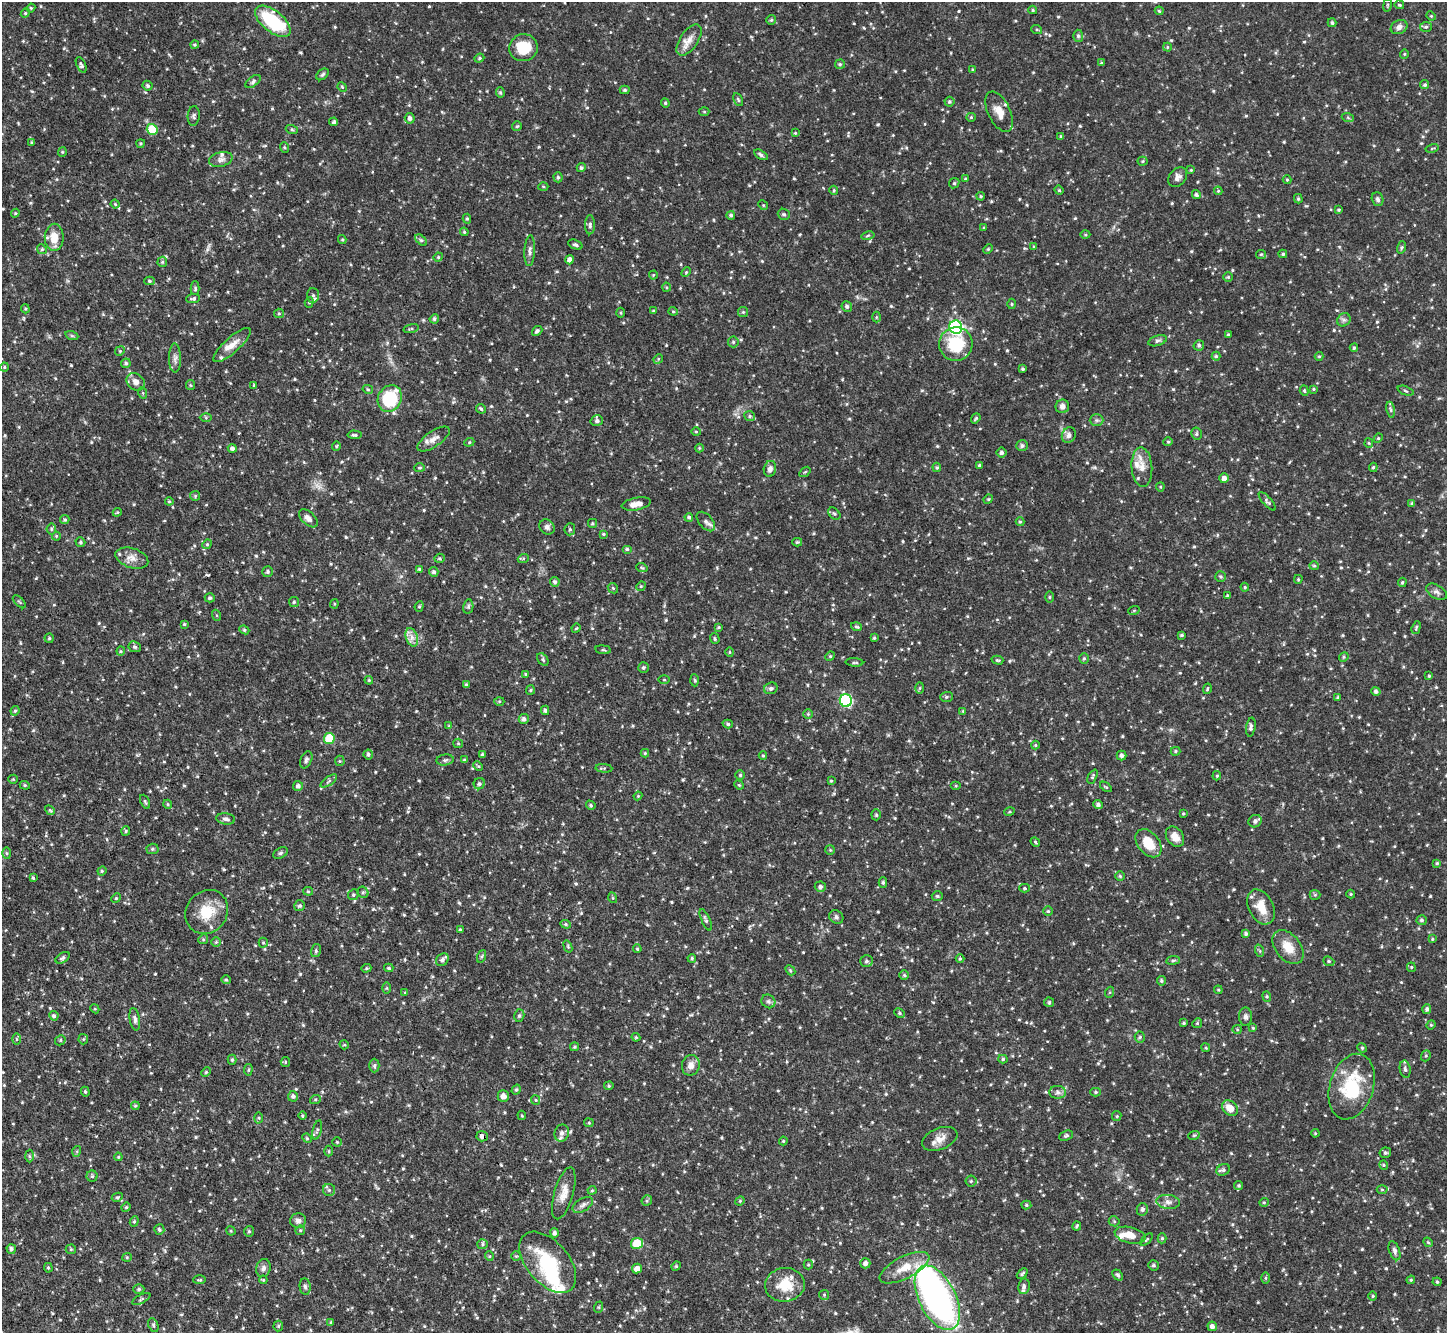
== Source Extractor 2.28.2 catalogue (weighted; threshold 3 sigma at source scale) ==
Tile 7 of 4 x 4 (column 3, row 2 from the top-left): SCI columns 2900-4344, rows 2961-4291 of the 5795 x 5784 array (HDU 1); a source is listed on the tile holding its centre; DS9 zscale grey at full resolution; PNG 1449 x 1335 px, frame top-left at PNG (2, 2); each listed source drawn as its Kron ellipse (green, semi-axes under 4 px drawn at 4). Shown black and unused: <1% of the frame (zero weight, under 3 of 4 exposures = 1% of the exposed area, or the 3 px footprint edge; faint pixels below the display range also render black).
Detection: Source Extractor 2.28.2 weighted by HDU 2 'WHT'; one run over the whole footprint, this tile lists its part. Background 0.0834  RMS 0.0042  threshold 0.019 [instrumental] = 3 sigma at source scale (4.5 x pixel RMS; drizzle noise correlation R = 1.50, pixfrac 1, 0.05/0.05 arcsec/px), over >= 5 px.
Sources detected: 759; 2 inside a brighter object's white glare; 1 cosmic-ray / hot-pixel residue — neither listed nor drawn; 13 inside a brighter listed object's ellipse — not listed separately; of the other 743, all 500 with FLUX_AUTO >= 0.444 (the completeness limit of this list) listed and drawn (243 fainter detections not listed), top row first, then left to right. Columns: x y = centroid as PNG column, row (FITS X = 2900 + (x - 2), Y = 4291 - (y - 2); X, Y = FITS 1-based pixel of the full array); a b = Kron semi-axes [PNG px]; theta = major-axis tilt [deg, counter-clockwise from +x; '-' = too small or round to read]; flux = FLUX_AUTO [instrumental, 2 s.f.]
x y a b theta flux
1387 5 7 3 81 0.46
1399 5 5 3 - 0.49
31 8 4 4 - 0.51
1033 10 4 4 - 0.45
1159 11 4 3 - 0.49
25 13 4 4 - 0.52
1431 16 5 4 - 0.46
771 20 5 5 - 0.59
273 21 21 10 -39 28
1332 23 4 3 - 0.71
1399 27 8 6 29 2
1426 27 6 5 - 0.72
1037 30 5 3 - 0.52
1078 36 6 5 - 0.78
689 40 18 9 56 3.6
195 45 4 4 - 0.61
1167 47 4 4 - 0.45
523 48 14 13 - 12
1404 54 4 4 - 0.46
479 58 5 4 - 0.56
1101 63 4 3 - 0.5
840 64 5 5 - 0.64
81 65 8 4 -66 0.88
972 70 4 3 - 0.49
322 74 7 5 40 0.82
253 81 9 4 38 0.92
1425 85 4 4 - 0.76
147 86 5 4 - 0.92
342 87 5 4 - 0.53
625 90 5 4 - 0.75
500 93 5 4 - 0.63
738 99 7 3 -64 0.61
949 102 5 5 - 0.67
665 103 4 4 - 0.56
704 112 5 3 - 0.47
999 112 22 11 -64 5
194 116 10 6 86 1
971 117 4 4 - 0.46
410 118 5 5 - 1.4
1348 118 6 4 -20 0.64
334 122 4 4 - 0.72
517 126 5 5 - 0.62
152 129 5 5 - 14
292 130 6 4 -20 0.59
795 133 4 4 - 0.5
1061 136 4 4 - 0.77
32 142 3 3 - 0.56
141 143 4 3 - 0.48
284 148 5 4 - 0.54
1432 148 7 3 13 0.45
62 152 5 4 - 0.48
761 155 7 4 -31 1
221 159 12 7 14 1.9
1143 161 5 4 - 0.5
581 168 4 4 - 0.87
1191 170 4 3 - 0.45
558 177 5 4 - 0.64
1178 177 11 8 49 2
965 179 4 3 - 0.47
1287 180 4 4 - 0.48
954 183 5 4 - 0.56
543 186 5 3 - 0.47
834 190 4 4 - 0.51
1059 190 4 4 - 0.5
1218 191 4 4 - 0.46
1196 195 4 4 - 0.81
981 196 4 3 - 0.5
1298 199 5 4 - 0.61
1378 199 7 5 -72 1.1
115 204 4 4 - 0.52
763 205 5 4 - 0.45
1339 210 4 3 - 0.56
15 213 4 4 - 0.51
784 214 6 5 - 0.88
731 215 4 4 - 0.86
467 219 5 4 - 0.64
590 225 9 5 89 1.1
984 228 4 4 - 0.5
464 232 4 4 - 0.45
1085 235 5 3 - 0.47
868 236 7 3 10 0.52
54 237 13 9 88 6.4
342 240 4 4 - 0.5
421 240 7 4 -44 0.67
575 245 7 4 -20 0.93
1034 247 4 4 - 0.47
1402 247 6 4 73 0.62
42 249 5 4 - 0.59
988 249 5 4 - 0.46
530 251 15 5 88 1.6
1261 254 5 4 - 0.52
1283 254 4 3 - 0.63
438 257 5 4 - 0.55
570 260 5 4 - 1.7
162 262 5 5 - 0.61
686 272 5 3 - 0.46
653 275 4 4 - 0.45
1228 277 5 5 - 0.53
149 281 5 4 - 0.74
666 287 4 4 - 0.5
195 288 7 4 -90 0.67
313 295 7 6 - 1.1
193 298 7 4 5 0.89
309 302 5 4 - 0.59
1012 304 5 3 - 0.48
847 306 5 5 - 1.1
25 309 4 3 - 0.49
654 311 4 3 - 0.68
673 311 4 4 - 0.5
743 312 5 5 - 0.59
279 313 5 4 - 0.56
621 313 5 3 - 0.47
876 317 5 3 - 0.46
434 319 5 4 - 0.85
1344 320 7 6 - 1.1
956 327 6 6 - 72
411 329 8 3 13 0.58
537 331 5 4 - 0.99
1228 335 3 3 - 0.52
72 336 6 4 -19 0.6
1158 341 10 5 17 1.1
733 342 5 5 - 0.66
956 344 17 16 - 19
232 345 24 7 42 4.6
1199 345 5 5 - 0.9
1354 348 4 4 - 0.66
120 351 5 4 - 0.5
1216 356 4 4 - 0.66
1319 356 4 4 - 0.51
175 358 14 6 -89 1.9
658 359 5 4 - 0.54
126 363 5 4 - 0.77
4 367 4 4 - 0.53
1023 369 3 3 - 0.73
136 382 10 8 -42 2.5
190 385 5 4 - 0.46
254 385 4 3 - 0.5
368 389 5 4 - 0.51
1313 389 4 3 - 0.5
1304 391 5 4 - 0.49
1405 391 8 2 -21 0.53
143 393 6 3 -71 0.46
390 398 14 11 61 24
1062 406 7 6 - 1.9
481 409 5 4 - 0.74
1390 410 8 4 -80 0.83
750 416 5 4 - 0.69
206 418 6 4 0 0.57
976 418 5 3 - 0.61
1097 420 7 6 - 0.99
597 421 6 5 - 1.3
696 432 4 4 - 0.48
1196 434 6 5 - 0.77
355 435 7 4 -4 0.81
1069 435 8 6 59 1.5
1378 438 5 4 - 0.52
434 439 19 7 34 3.1
469 442 5 4 - 0.6
1168 442 4 4 - 0.51
1369 443 4 4 - 0.48
336 446 5 4 - 0.54
1022 446 6 5 - 1.2
232 448 4 4 - 1.2
699 448 4 4 - 0.46
1001 453 5 5 - 1.1
979 465 3 3 - 0.53
937 467 5 4 - 0.56
1142 467 20 10 -86 4.8
1373 467 4 3 - 0.54
419 468 5 4 - 0.56
770 469 8 6 77 2.1
805 472 6 3 36 0.46
1224 478 5 5 - 2.2
1160 487 4 4 - 0.45
195 496 5 5 - 0.52
988 499 5 4 - 0.54
169 501 4 4 - 0.45
1267 501 12 4 -48 0.93
1412 503 4 4 - 0.77
636 504 14 6 11 3.3
117 512 4 4 - 0.47
834 514 7 5 -46 0.76
689 517 4 4 - 0.85
308 518 11 6 -43 2.2
65 520 5 4 - 0.67
706 522 11 6 -49 1.8
1020 522 4 4 - 0.46
592 523 4 4 - 0.62
547 527 8 7 - 1.4
51 529 5 5 - 0.69
570 529 6 5 - 0.78
603 534 4 3 - 0.52
56 536 4 4 - 0.47
80 542 5 4 - 0.67
797 542 5 4 - 0.56
207 544 5 4 - 0.54
627 549 5 4 - 0.68
132 558 17 9 -18 3.7
439 558 5 4 - 0.62
523 559 5 3 - 0.5
1314 566 5 4 - 0.58
642 568 6 3 -19 0.46
419 569 3 3 - 0.52
267 572 6 5 - 0.89
434 572 5 4 - 1
1220 577 5 5 - 0.72
1298 579 4 3 - 0.51
555 582 5 4 - 0.85
1402 582 5 3 - 0.54
641 586 5 4 - 0.46
1245 587 4 4 - 0.48
613 588 5 4 - 0.57
1436 592 11 6 -30 1.5
1227 596 3 3 - 0.52
1050 597 5 4 - 0.46
210 598 5 4 - 0.77
19 602 8 3 -45 0.49
294 602 5 5 - 0.72
334 604 4 4 - 0.46
419 606 5 4 - 0.64
468 607 7 5 80 0.85
1134 610 6 3 20 0.51
216 615 5 3 - 0.48
184 624 4 3 - 0.49
718 627 4 3 - 0.54
856 627 5 4 - 0.6
576 628 5 4 - 0.46
1416 628 7 3 74 0.65
244 630 5 4 - 0.62
1182 635 3 3 - 0.69
412 637 9 6 -71 2.3
49 638 4 4 - 0.62
715 638 5 4 - 0.7
874 638 3 3 - 0.55
135 647 6 5 - 0.79
603 650 8 3 -8 0.59
121 651 4 4 - 0.46
730 652 4 4 - 0.47
830 656 5 4 - 0.54
1344 657 5 4 - 0.58
1084 658 5 4 - 0.7
543 659 7 5 -51 0.74
997 660 6 4 -14 0.57
854 662 9 4 -4 0.81
643 667 5 5 - 0.82
525 674 4 3 - 0.45
1429 676 3 3 - 0.48
369 680 4 4 - 0.49
664 680 5 4 - 0.49
695 680 6 4 -86 0.54
466 685 4 3 - 0.75
771 688 7 5 25 0.93
920 688 6 4 88 0.52
1207 689 5 3 - 0.61
530 690 5 4 - 0.52
1376 691 5 4 - 1.1
946 697 6 5 - 0.77
1338 697 4 4 - 0.48
846 700 6 6 - 50
499 701 5 3 - 0.45
545 710 4 3 - 0.84
15 711 5 4 - 0.58
963 711 4 4 - 0.46
808 714 5 5 - 0.57
524 719 5 5 - 1.4
728 724 5 4 - 0.73
449 726 4 4 - 0.45
1251 727 9 4 82 1.2
329 738 5 5 - 16
458 743 5 4 - 0.45
1035 745 4 4 - 0.49
1175 751 5 4 - 0.6
645 753 4 4 - 0.51
368 754 5 5 - 0.88
482 754 3 3 - 0.8
1122 755 5 5 - 1.5
763 756 4 3 - 0.52
306 760 9 5 67 1.2
445 760 8 5 8 0.98
465 760 4 3 - 0.67
340 761 5 5 - 0.53
478 766 5 3 - 0.47
604 768 8 3 -5 0.53
740 775 4 4 - 0.61
1217 776 5 3 - 0.58
1092 777 8 4 64 0.67
13 779 5 4 - 0.47
329 781 9 4 34 0.82
831 781 4 3 - 0.45
479 784 6 5 - 0.97
25 785 5 4 - 0.63
739 785 5 4 - 0.49
298 786 5 5 - 1.2
956 786 5 3 - 0.45
1106 787 7 3 -35 0.53
638 796 4 4 - 0.44
145 802 7 4 -65 0.68
168 804 4 4 - 0.51
591 805 5 4 - 0.64
1098 805 5 4 - 1.2
50 810 5 4 - 0.53
1009 812 5 3 - 0.45
1183 813 3 3 - 0.46
876 815 5 4 - 0.68
226 819 9 5 -9 1.3
1255 821 7 6 - 1.6
126 831 5 4 - 0.57
1175 837 11 8 -53 3.8
1035 842 5 4 - 0.51
1148 843 16 10 -51 8.5
152 849 6 5 - 0.66
830 850 5 5 - 0.52
7 853 6 4 -88 0.52
280 853 8 5 27 0.81
1437 863 4 4 - 0.58
102 871 5 4 - 0.54
1120 876 5 5 - 0.58
33 878 4 4 - 0.53
883 883 5 4 - 0.71
820 887 5 5 - 1.2
1024 888 5 4 - 0.51
308 891 5 4 - 0.52
363 892 6 5 - 0.82
1351 894 4 4 - 0.46
353 895 5 5 - 0.75
1315 895 5 5 - 0.57
937 896 5 4 - 0.69
116 898 5 4 - 0.54
613 898 5 3 - 0.45
299 906 6 5 - 0.78
1261 907 19 12 -62 7.8
1048 911 5 4 - 0.6
207 912 23 20 52 11
836 917 7 6 - 1
706 920 12 4 -66 0.94
1421 920 5 5 - 0.94
566 924 5 4 - 0.62
460 930 3 3 - 0.53
1246 934 4 4 - 0.84
203 939 5 4 - 0.56
1432 939 4 4 - 0.5
216 942 5 5 - 0.59
263 943 5 4 - 0.5
568 946 6 4 -70 0.51
1288 947 19 12 -51 6.7
637 949 4 3 - 0.49
316 951 6 5 - 0.77
1260 951 6 4 -71 0.62
482 956 6 4 71 0.62
63 958 8 5 31 1
692 958 4 3 - 0.67
960 959 4 4 - 0.49
442 960 7 5 45 1.3
1173 960 7 3 8 0.67
866 961 6 6 - 1.1
1329 961 6 4 -22 0.68
1411 967 5 4 - 0.52
366 968 5 4 - 0.59
389 968 4 3 - 0.61
790 970 6 4 -48 0.52
904 975 5 5 - 0.67
226 980 5 4 - 0.56
1161 981 5 4 - 0.7
387 988 6 4 90 0.51
1218 990 4 4 - 0.48
1110 992 5 3 - 0.5
405 993 4 4 - 0.49
1267 996 5 4 - 0.54
768 1001 7 6 - 1.1
1049 1002 5 5 - 0.55
95 1009 5 3 - 0.45
1427 1009 5 4 - 1.1
900 1013 5 4 - 0.6
54 1016 5 4 - 0.89
519 1016 6 5 - 0.85
1246 1017 9 6 -89 1.3
135 1019 11 5 -81 1.4
1184 1023 3 3 - 0.54
1197 1023 5 4 - 0.6
1431 1025 5 4 - 0.5
1253 1028 4 3 - 0.47
1237 1029 5 4 - 0.52
636 1037 4 4 - 0.48
1140 1037 5 5 - 0.67
16 1039 6 4 90 0.58
83 1039 5 5 - 0.54
60 1040 5 4 - 0.65
344 1045 5 4 - 0.5
575 1047 4 4 - 0.6
1206 1048 4 3 - 0.47
1362 1048 5 4 - 0.54
1426 1056 6 4 69 0.62
1003 1059 5 4 - 0.65
232 1060 5 4 - 0.59
285 1062 5 4 - 0.47
374 1065 7 5 89 0.77
691 1065 10 9 - 2.9
1405 1069 8 5 -80 1.2
248 1070 6 4 84 0.59
206 1072 5 3 - 0.5
609 1086 5 4 - 0.65
1352 1087 33 22 73 24
516 1090 5 4 - 0.65
85 1092 5 4 - 0.56
1058 1092 8 6 -1 1.4
1096 1092 5 4 - 0.61
293 1096 5 5 - 1.2
503 1096 6 5 - 2.4
315 1100 5 3 - 0.47
536 1100 5 4 - 0.45
135 1106 4 4 - 0.51
1230 1108 9 6 -44 5
522 1115 5 4 - 0.49
302 1116 4 3 - 0.58
1117 1116 5 4 - 0.52
259 1118 5 4 - 0.52
589 1123 5 4 - 0.5
317 1130 10 4 75 0.88
562 1133 8 7 - 2
1315 1133 4 4 - 0.45
1194 1135 6 3 18 0.51
482 1136 5 5 - 1.6
1066 1136 7 4 20 0.81
307 1138 5 4 - 0.5
940 1139 18 10 22 4
783 1141 4 4 - 0.44
337 1142 4 4 - 0.48
77 1151 5 3 - 0.52
329 1151 5 3 - 0.45
1385 1153 6 5 - 0.84
29 1156 6 4 -88 0.62
118 1157 4 4 - 0.46
1384 1165 4 4 - 0.5
1223 1170 7 5 27 1.1
92 1176 5 5 - 0.73
971 1181 5 5 - 0.6
1239 1186 4 4 - 0.61
1382 1189 5 3 - 0.48
329 1190 6 6 - 1
592 1190 4 4 - 0.47
564 1193 27 9 74 4.9
117 1197 5 4 - 0.58
647 1201 5 5 - 0.67
740 1201 5 4 - 0.51
1168 1202 12 7 -6 2
1264 1202 5 4 - 0.53
583 1205 11 6 31 1.6
1026 1205 5 4 - 0.62
126 1207 5 4 - 0.58
1142 1209 6 5 - 1.3
134 1221 5 4 - 0.55
298 1221 8 7 - 1.7
1114 1221 5 5 - 0.67
1077 1226 5 3 - 0.56
159 1229 5 5 - 0.85
300 1230 5 4 - 0.54
231 1231 5 4 - 0.46
249 1231 5 4 - 0.64
554 1233 5 4 - 1.2
1130 1235 16 8 -13 5.3
1162 1238 5 4 - 0.59
1147 1239 8 3 44 0.55
1428 1242 5 4 - 0.54
637 1243 6 5 - 14
483 1244 5 5 - 0.63
11 1249 5 4 - 1.1
71 1249 5 5 - 0.48
1394 1251 10 5 -71 1.3
489 1256 4 4 - 0.45
516 1256 5 4 - 0.51
127 1257 5 4 - 0.44
548 1262 36 21 -49 25
865 1263 5 5 - 1.6
808 1265 5 4 - 0.53
1153 1265 5 5 - 0.79
676 1266 5 4 - 0.5
48 1268 5 4 - 0.55
263 1268 9 7 73 1.6
904 1268 27 11 27 7.8
637 1269 5 4 - 3.1
1022 1274 6 4 42 0.78
1118 1275 6 4 -50 0.75
1265 1278 5 4 - 0.55
199 1280 6 3 1 0.56
263 1280 4 3 - 0.45
1411 1280 4 4 - 0.5
1437 1282 4 4 - 0.49
785 1285 20 17 6 11
1024 1286 8 5 79 1.6
305 1287 8 5 -82 1.1
139 1289 5 4 - 0.72
824 1295 5 5 - 0.51
1373 1296 4 4 - 0.45
937 1298 35 18 -63 140
141 1299 10 4 26 0.81
599 1307 6 3 71 0.46
331 1322 4 3 - 0.45
153 1325 7 4 -63 0.75
278 1326 5 5 - 0.62
1212 1326 5 4 - 1.7
Overlapping masked pixels (flux is a lower limit): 1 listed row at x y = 482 1136
Isophote crosses this tile's border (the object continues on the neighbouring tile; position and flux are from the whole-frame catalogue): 2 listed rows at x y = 273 21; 4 367